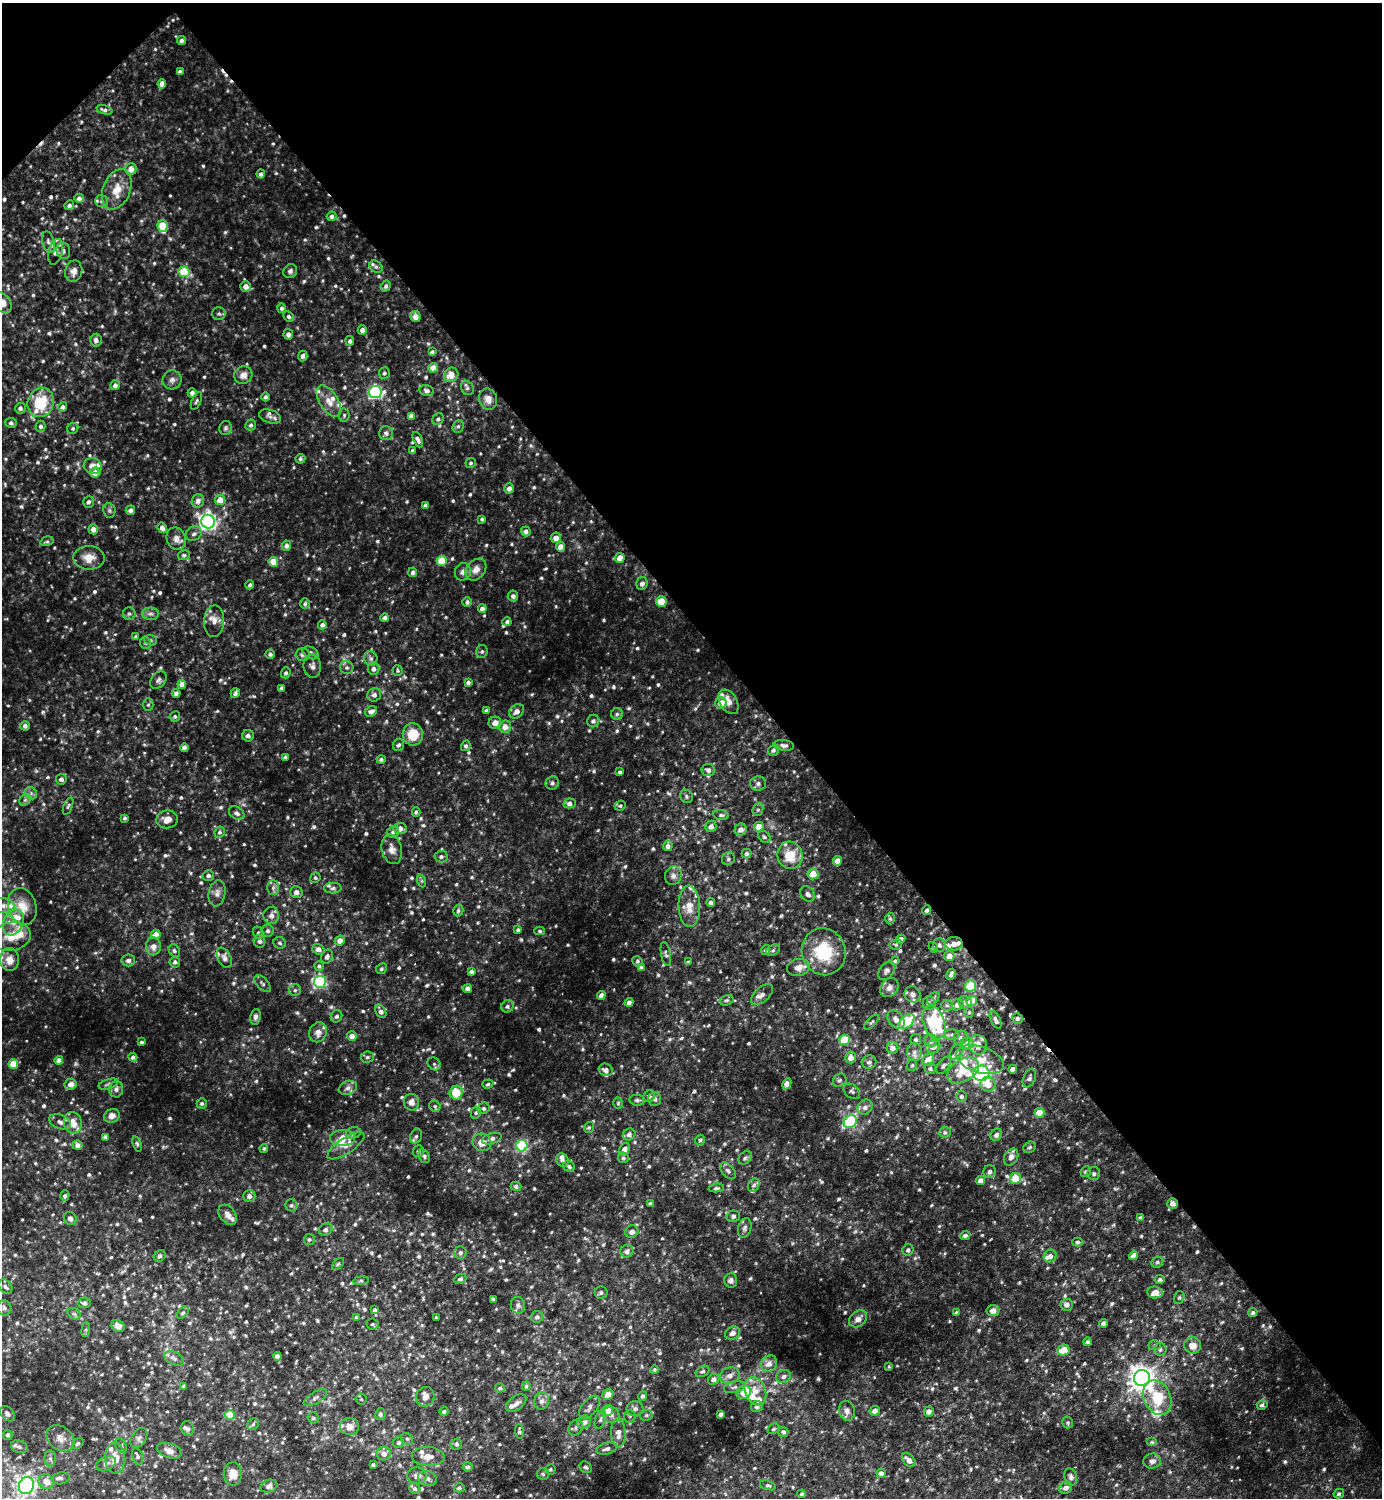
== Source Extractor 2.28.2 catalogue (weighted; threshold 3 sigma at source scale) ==
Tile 3 of 4 x 4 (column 3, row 1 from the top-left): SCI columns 2963-4342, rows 4532-6027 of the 6066 x 6072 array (HDU 1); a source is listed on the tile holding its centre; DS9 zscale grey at full resolution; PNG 1384 x 1500 px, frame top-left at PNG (2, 3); each listed source drawn as its Kron ellipse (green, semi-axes under 4 px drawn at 4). Shown black and unused: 43% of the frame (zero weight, under 2 of 3 exposures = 3% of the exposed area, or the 3 px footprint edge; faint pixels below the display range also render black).
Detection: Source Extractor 2.28.2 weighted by HDU 2 'WHT'; one run over the whole footprint, this tile lists its part. Background 0.161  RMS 0.019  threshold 0.0867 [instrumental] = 3 sigma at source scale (4.5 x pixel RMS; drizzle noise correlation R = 1.50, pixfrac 1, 0.05/0.05 arcsec/px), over >= 5 px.
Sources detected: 1028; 2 too faint to see at this stretch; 4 cosmic-ray / hot-pixel residue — neither listed nor drawn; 55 inside a brighter listed object's ellipse — not listed separately; of the other 967, all 500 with FLUX_AUTO >= 3.15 (the completeness limit of this list) listed and drawn (467 fainter detections not listed), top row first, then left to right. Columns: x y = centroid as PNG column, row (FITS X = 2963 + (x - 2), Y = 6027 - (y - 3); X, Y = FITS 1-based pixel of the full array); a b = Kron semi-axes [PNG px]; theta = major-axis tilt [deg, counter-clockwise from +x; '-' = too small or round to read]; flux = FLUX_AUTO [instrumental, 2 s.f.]
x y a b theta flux
181 40 5 4 - 5.3
180 72 4 4 - 6.7
162 84 5 4 - 11
104 110 8 4 -17 5.3
131 169 6 5 - 17
261 174 4 4 - 4.6
117 189 21 13 68 33
79 198 4 4 - 8
102 201 6 6 - 4.5
69 205 5 4 - 4.6
332 216 5 4 - 6.2
163 226 6 5 - 74
48 242 11 6 -74 5.7
63 251 8 6 -77 6.5
56 252 13 7 74 9.9
376 267 7 5 -40 4.1
74 271 11 8 78 12
290 271 7 6 - 4.9
184 272 5 5 - 88
246 286 5 5 - 13
386 286 5 4 - 4.9
2 303 12 8 -52 17
282 308 5 4 - 4.5
219 314 6 6 - 3.7
289 317 5 4 - 4.3
415 317 5 5 - 14
362 330 4 4 - 8.2
288 334 5 4 - 7.4
96 340 6 5 - 8.9
350 341 5 4 - 5
432 352 4 3 - 3.7
303 356 5 4 - 5.7
433 368 5 5 - 21
384 373 6 5 - 4
243 375 9 8 - 13
451 375 7 7 - 21
172 380 9 9 - 7.9
115 385 5 5 - 7.1
467 388 7 6 - 4.9
427 391 7 5 -15 5.9
375 392 6 6 - 340
192 393 4 4 - 7.5
266 397 4 4 - 3.8
488 399 11 9 -71 14
196 401 9 4 66 3.6
329 401 18 9 -57 21
41 402 15 13 66 73
63 407 5 4 - 5.3
20 408 5 5 - 5.7
344 415 6 5 - 3.4
411 416 4 4 - 10
270 417 11 6 -18 8
438 419 6 5 - 4.2
11 423 5 5 - 4.7
251 425 6 5 - 4.3
41 426 5 5 - 4.9
458 426 6 5 - 3.9
73 428 6 5 - 3.5
225 428 7 6 - 3.8
386 433 7 7 - 7.5
418 440 8 4 -64 6.4
413 451 4 3 - 4.7
300 459 5 5 - 3.5
471 463 5 5 - 3.3
93 466 9 8 - 11
95 473 5 5 - 17
509 488 5 5 - 9.4
220 500 5 5 - 28
198 501 7 6 - 9.2
89 502 6 5 - 4.5
426 505 4 4 - 7.3
109 510 7 6 - 4.4
130 510 5 4 - 6.2
482 519 3 3 - 3.5
208 522 7 6 - 770
162 528 5 4 - 9.3
93 529 5 5 - 11
526 531 5 4 - 7.4
194 534 8 7 - 6.1
556 538 5 5 - 14
176 539 11 9 -69 12
47 541 7 4 15 3.4
286 546 5 4 - 6.7
560 547 5 4 - 14
184 555 6 5 - 3.3
89 558 15 12 -1 20
620 558 5 4 - 20
442 561 5 5 - 59
273 562 5 5 - 49
476 570 12 9 50 13
413 572 5 4 - 5.5
463 572 9 8 - 7.9
642 583 6 5 - 7.3
250 585 4 4 - 4.4
513 596 5 5 - 4.5
467 602 5 4 - 5
661 602 5 5 - 52
305 604 5 4 - 3.5
482 609 4 4 - 8.3
129 614 6 6 - 4.2
150 614 8 6 0 6.3
384 618 4 4 - 6
214 621 16 10 86 14
507 622 4 4 - 4
322 625 4 4 - 6.3
135 637 3 3 - 3.4
151 640 6 5 - 3.3
145 643 6 5 - 3.6
482 652 6 5 - 3.9
311 653 9 5 -27 5.6
270 654 5 4 - 4.9
303 654 7 6 - 4.6
371 658 7 6 - 5.5
312 666 11 8 -83 8.8
347 667 7 6 - 4.8
373 669 6 6 - 6.6
398 670 5 5 - 3.3
286 673 5 4 - 4.1
158 680 10 6 49 5.7
468 682 4 3 - 4.9
182 684 4 4 - 12
281 688 4 3 - 5.6
176 693 4 4 - 6
235 693 5 4 - 5.5
374 695 7 6 - 7.6
729 702 13 8 -59 17
721 703 6 5 - 18
148 705 6 5 - 3.4
371 711 6 5 - 9
486 711 4 4 - 4
517 711 8 6 43 9.1
617 714 6 6 - 4
175 716 5 5 - 3.4
593 721 6 6 - 6.3
495 723 6 6 - 11
25 726 4 4 - 6.6
505 727 6 6 - 14
413 734 11 10 - 37
248 736 6 6 - 6.9
399 745 6 5 - 4.5
784 745 10 5 -8 5.8
466 746 5 4 - 4.5
184 748 4 4 - 9
773 750 6 5 - 4.2
285 757 4 3 - 4
381 759 4 4 - 4
708 770 6 6 - 7.4
620 772 4 4 - 3.6
61 779 5 5 - 6.4
552 783 7 6 - 5.4
758 783 8 7 - 5.6
31 793 7 5 -47 4.5
686 796 7 6 - 4.1
25 800 6 5 - 3.8
570 803 6 5 - 6.8
68 806 9 4 68 3.3
620 806 6 5 - 3.2
758 810 6 5 - 3.3
416 812 4 4 - 3.4
237 813 8 6 -34 6.2
721 815 8 5 -10 4.3
125 818 4 3 - 3.4
167 819 11 9 7 15
711 826 6 5 - 8.6
759 827 5 5 - 22
400 829 6 5 - 12
741 830 6 5 - 10
220 832 6 5 - 4.1
393 832 6 5 - 4.7
764 837 7 5 -42 3.4
668 846 5 4 - 7.4
392 849 15 10 -76 14
746 853 5 5 - 4.9
790 855 14 12 -75 39
441 856 6 6 - 5.5
728 859 7 6 - 4.8
837 861 5 4 - 11
813 874 5 5 - 27
208 875 5 5 - 5.1
673 876 9 8 - 8.1
315 878 5 5 - 3.2
422 881 7 4 -72 3.2
273 888 7 6 - 5.8
333 888 9 5 1 4.5
296 892 6 5 - 7.3
217 893 13 8 80 10
808 894 8 6 -52 7
711 902 4 4 - 4.8
3 906 11 7 -5 11
22 906 19 14 -72 30
689 906 21 10 -88 26
458 910 6 5 - 4.2
926 910 5 4 - 4.7
271 916 8 8 - 10
890 919 6 4 -89 3.3
13 922 13 10 63 22
518 930 4 4 - 3.3
268 931 6 6 - 4.6
540 931 5 4 - 3.2
258 933 6 5 - 3.5
156 934 5 4 - 16
11 937 20 14 11 37
901 939 4 4 - 9.3
259 941 6 6 - 5.8
340 941 5 5 - 14
280 943 6 5 - 3.2
896 944 6 5 - 3.2
954 944 9 6 -4 16
939 945 6 6 - 5.4
153 946 9 7 -88 11
933 947 5 4 - 3.4
318 949 6 5 - 9.6
766 950 5 4 - 4.3
773 950 7 5 29 3.6
174 951 6 5 - 3.8
824 952 24 22 -70 91
666 954 12 4 -80 4.1
949 956 5 5 - 16
327 957 7 5 66 7.3
224 958 11 6 -64 6.8
9 960 11 9 -89 16
128 960 7 6 - 6.9
637 961 5 5 - 3.3
895 961 4 4 - 3.6
175 962 5 5 - 5.3
688 962 4 4 - 3.5
319 966 5 4 - 3.8
798 967 11 8 12 15
641 968 4 3 - 4.6
381 969 6 5 - 3.6
887 971 10 7 54 5.9
471 972 4 4 - 7.1
951 974 6 4 62 5.6
320 982 6 6 - 370
263 984 10 5 -48 4.6
970 986 6 5 - 120
889 988 10 8 51 10
468 989 4 4 - 9.5
295 990 6 6 - 3.8
913 994 8 7 - 7.7
601 995 4 4 - 9.4
762 995 13 7 42 10
933 998 7 5 48 3.7
727 1000 7 5 14 4
972 1001 5 5 - 50
629 1002 4 4 - 7.6
965 1002 6 6 - 4.9
929 1003 7 6 - 5.9
947 1005 6 5 - 4.1
958 1005 6 5 - 12
507 1006 6 6 - 4.2
381 1011 7 5 -62 8.3
969 1012 5 4 - 3.3
336 1016 6 5 - 4.8
255 1017 8 5 82 6.1
896 1019 10 7 -51 12
1017 1019 5 5 - 4.4
995 1020 9 4 -65 5.9
872 1022 9 4 46 3.3
907 1022 9 5 43 130
934 1022 17 10 -72 130
318 1032 10 8 68 11
952 1034 7 5 1 4.5
352 1036 5 4 - 11
961 1038 7 6 - 7.3
916 1039 5 5 - 4.7
844 1040 5 5 - 69
931 1041 6 6 - 4.7
141 1042 3 3 - 3.5
967 1044 6 6 - 21
978 1045 10 9 - 22
933 1047 7 6 - 11
892 1048 6 6 - 13
914 1052 9 7 87 8.2
957 1052 8 6 54 5.9
133 1057 4 4 - 4.9
367 1057 6 5 - 3.9
851 1057 6 5 - 14
59 1060 4 4 - 8.4
928 1060 6 5 - 23
980 1060 24 13 -18 40
869 1062 7 6 - 6.9
13 1064 5 4 - 36
434 1064 7 6 - 3.8
912 1065 6 5 - 3.2
944 1065 10 5 54 4.7
930 1069 6 5 - 4.3
1013 1069 4 4 - 12
606 1070 7 6 - 8.7
963 1070 17 11 31 49
981 1073 8 8 - 420
1029 1078 10 6 66 6.1
840 1080 7 6 - 4.7
71 1084 6 5 - 10
108 1084 10 5 17 4.4
488 1084 6 4 18 3.2
787 1084 6 4 64 15
988 1084 7 7 - 23
348 1088 9 6 21 7
116 1089 8 7 - 6.3
852 1091 9 6 -39 5.1
456 1093 7 6 - 38
649 1096 6 5 - 6.1
962 1096 5 5 - 4.2
655 1099 7 6 - 6.6
637 1100 8 5 -8 4.7
411 1102 8 7 - 12
202 1103 5 5 - 4.1
618 1103 6 5 - 3.2
435 1106 6 5 - 3.4
865 1107 8 7 - 9
484 1108 6 5 - 3.7
476 1113 6 5 - 3.6
1040 1113 5 4 - 31
112 1116 8 6 24 9
60 1122 11 6 -23 8.5
850 1122 7 6 - 180
73 1123 11 9 -78 21
589 1127 6 4 54 3.2
945 1132 6 5 - 3.5
353 1133 7 5 17 4.4
629 1134 6 6 - 6.8
996 1135 6 5 - 5.9
416 1136 8 5 69 4.1
105 1137 4 4 - 4.8
342 1138 12 8 -1 30
492 1139 10 5 18 7
700 1140 5 4 - 4.1
482 1142 9 8 - 22
137 1144 8 4 -71 3.5
77 1145 5 4 - 8.7
346 1146 21 7 33 15
522 1146 6 5 - 200
1030 1147 6 5 - 3.8
264 1148 4 4 - 3.5
625 1149 7 5 59 12
418 1151 6 5 - 4.7
424 1156 7 5 -58 3.8
1011 1157 9 6 61 9.4
623 1158 5 5 - 3.4
745 1158 7 5 44 4.1
562 1160 7 6 - 5.2
569 1167 6 5 - 3.2
728 1171 10 6 -49 5.5
990 1172 6 6 - 5.4
1086 1172 5 5 - 4.3
1094 1174 6 6 - 4.5
1015 1178 5 5 - 45
980 1180 5 4 - 9.6
754 1185 7 5 60 4.9
516 1186 5 4 - 4.6
716 1188 7 4 8 4.1
65 1196 5 4 - 3.6
249 1196 6 5 - 7
650 1203 4 3 - 3.6
1173 1203 5 5 - 9
291 1205 6 5 - 4.5
228 1215 11 7 -52 10
733 1216 7 5 16 4.9
70 1218 7 6 - 8.4
1140 1218 4 4 - 3.7
745 1228 10 6 74 5.5
326 1230 7 6 - 6.5
632 1232 7 6 - 9.6
965 1235 5 4 - 5.1
309 1239 5 5 - 4.1
1077 1242 5 4 - 3.2
908 1250 6 5 - 5
627 1251 6 6 - 9.4
460 1253 6 6 - 6
160 1256 6 5 - 5.6
1050 1256 6 6 - 9.3
1134 1256 5 4 - 16
1157 1262 6 5 - 4
338 1264 7 4 45 3.2
460 1279 6 5 - 4.4
731 1280 7 6 - 6
1160 1280 5 4 - 6
361 1281 8 4 8 3.7
5 1287 8 6 -46 6
601 1293 6 6 - 3.9
1155 1293 8 6 -3 19
1179 1298 6 5 - 3.3
493 1299 4 3 - 4.7
84 1303 6 5 - 6.4
518 1305 8 7 - 5.5
1067 1305 6 6 - 8.7
4 1308 7 7 - 6.3
375 1310 4 4 - 3.5
993 1311 6 5 - 10
956 1312 4 3 - 3.8
183 1313 7 4 45 4
1253 1313 5 4 - 4
74 1314 7 5 -31 4.1
356 1317 4 3 - 3.7
537 1317 6 5 - 5.3
436 1318 3 3 - 3.6
858 1319 10 7 39 12
1103 1323 4 4 - 7.2
372 1324 6 5 - 3.9
118 1326 7 5 -30 11
86 1330 7 4 82 3.4
733 1333 7 6 - 9.5
1087 1342 4 4 - 4
1154 1345 6 5 - 3.5
1193 1345 8 8 - 19
1160 1349 6 6 - 5.2
1063 1350 6 5 - 35
277 1356 4 4 - 8.4
174 1358 10 6 -25 7.6
769 1364 9 7 44 13
889 1367 3 3 - 5.1
654 1370 4 4 - 3.2
702 1371 7 5 30 4.3
730 1376 10 8 24 11
784 1376 8 6 19 7
1142 1378 8 8 - 1800
714 1379 6 5 - 8.8
183 1386 4 3 - 3.9
526 1386 4 4 - 3.2
734 1387 11 5 13 6
500 1388 5 4 - 4.1
755 1391 14 10 -68 22
744 1392 7 6 - 17
608 1394 5 5 - 20
642 1396 5 4 - 4.9
425 1397 10 9 - 10
315 1398 13 5 32 7.4
1157 1398 18 13 -65 64
361 1399 5 5 - 3.2
542 1401 9 7 75 8
516 1403 11 6 35 8.4
1262 1405 5 5 - 5.3
757 1406 6 5 - 7.3
589 1407 14 7 50 9.5
635 1408 8 7 - 6
444 1411 4 4 - 4
607 1411 6 5 - 32
847 1411 10 8 -77 8.4
875 1411 5 4 - 10
929 1411 5 5 - 8
7 1414 9 6 -46 6.8
380 1414 6 5 - 4.8
721 1414 4 3 - 5.3
230 1415 5 5 - 40
611 1415 8 8 - 9.6
646 1415 6 5 - 3.8
630 1416 6 5 - 3.5
313 1418 6 5 - 4
600 1419 10 5 73 5
584 1422 7 6 - 9.6
1068 1422 6 5 - 3.3
253 1424 6 5 - 3.4
349 1426 9 8 - 15
576 1428 8 6 59 5.8
188 1429 8 6 -76 5.1
773 1429 6 5 - 3.5
519 1431 7 4 -88 4.5
783 1432 5 5 - 5.2
618 1433 14 7 -89 16
8 1435 5 5 - 5.4
60 1438 15 11 -39 17
139 1438 11 7 58 7.3
407 1439 6 5 - 3.4
1152 1442 5 4 - 3.5
78 1443 6 4 34 3.5
399 1443 6 5 - 4
457 1444 5 5 - 3.8
121 1445 8 5 -62 4.2
19 1447 8 6 -21 5.4
607 1449 10 5 15 7.9
169 1451 13 7 -18 13
384 1454 7 7 - 12
428 1456 16 9 -2 17
138 1457 9 5 -74 4.5
50 1458 8 6 -89 5.8
115 1458 15 10 -87 26
909 1460 8 5 -47 12
1152 1461 9 7 6 7.3
106 1464 10 7 27 8.5
373 1465 4 3 - 4.1
468 1467 5 4 - 4.7
586 1467 6 5 - 4.5
550 1469 5 5 - 3.4
881 1473 5 4 - 7.3
233 1474 11 9 -89 21
543 1474 6 6 - 3.8
417 1476 9 8 - 11
1071 1477 9 6 -72 7
61 1478 9 6 10 5.9
427 1479 9 7 -16 8.7
46 1482 8 7 - 19
26 1485 9 7 67 690
768 1485 8 4 -18 3.7
269 1486 9 6 20 9.5
459 1488 5 4 - 3.8
1066 1488 7 5 31 10
415 1489 6 5 - 4.3
802 1494 4 4 - 3.5
1339 1494 5 4 - 4.2
Overlapping masked pixels (flux is a lower limit): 2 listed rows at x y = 934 1022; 1173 1203
Isophote crosses this tile's border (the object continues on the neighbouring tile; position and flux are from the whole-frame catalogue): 4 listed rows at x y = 2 303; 3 906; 11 937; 26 1485